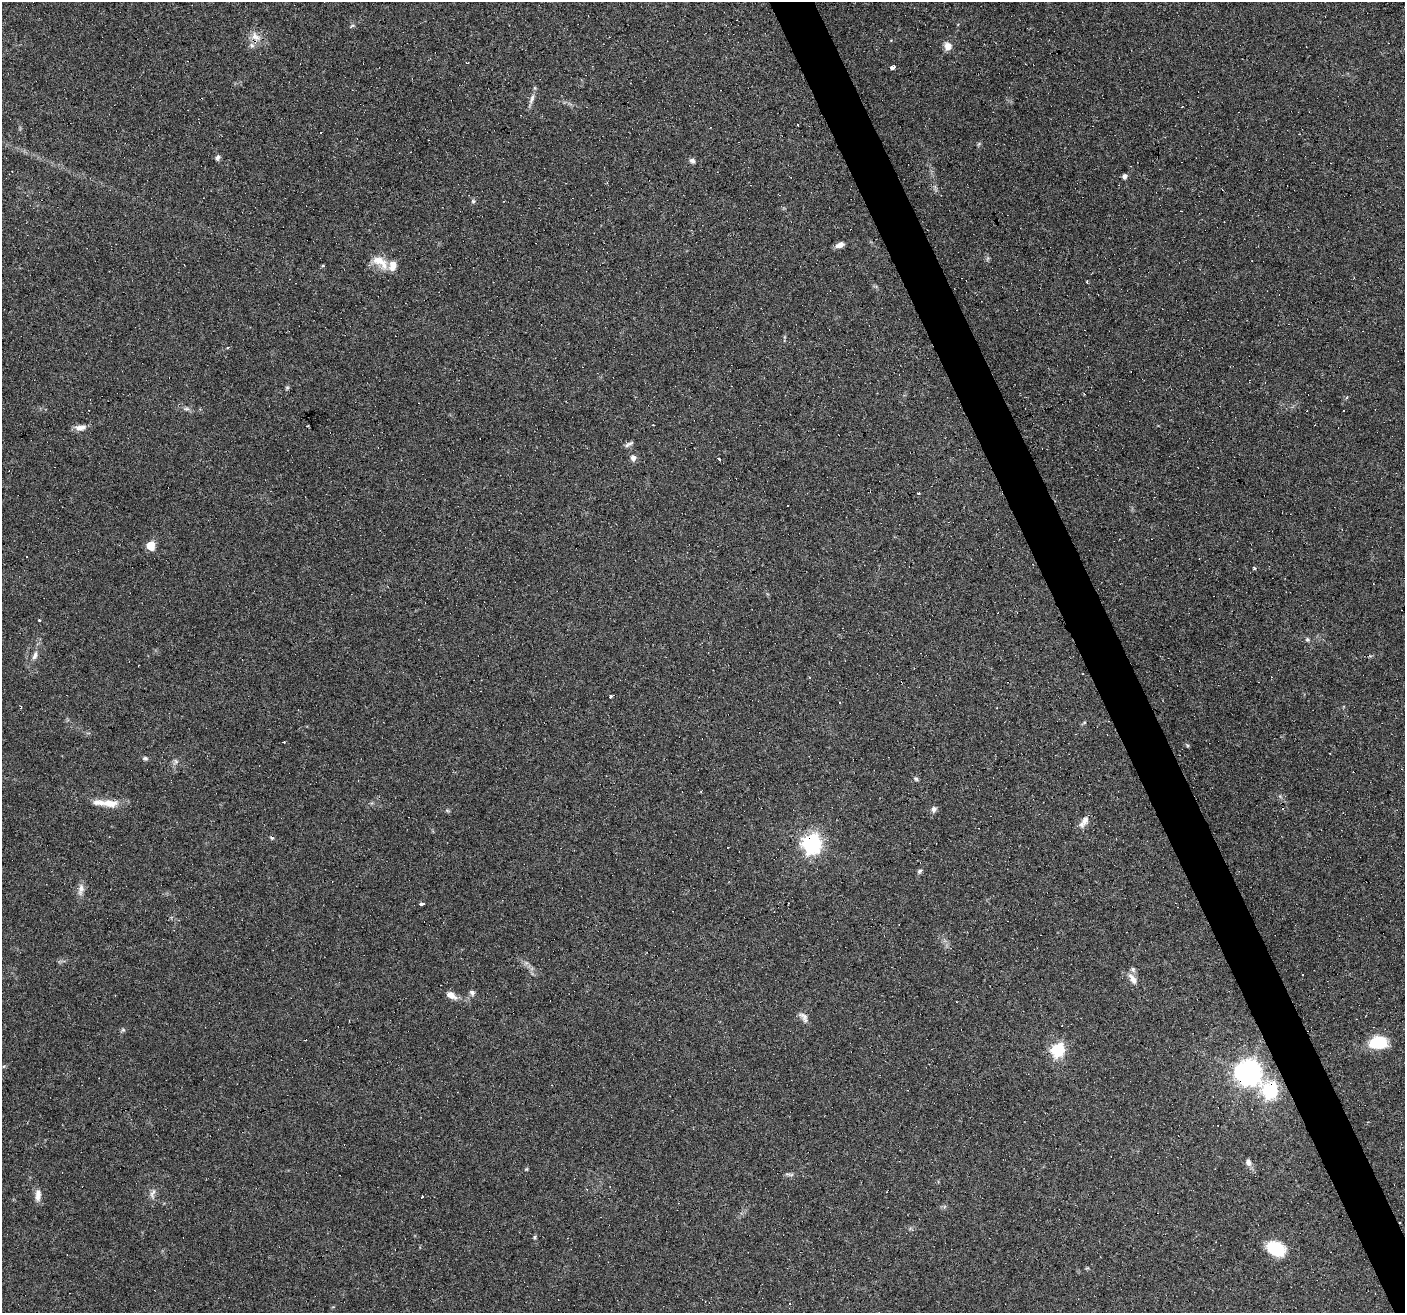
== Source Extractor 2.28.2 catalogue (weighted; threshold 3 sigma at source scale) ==
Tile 6 of 4 x 4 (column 2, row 2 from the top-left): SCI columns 1404-2806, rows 2706-4016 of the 5611 x 5467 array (HDU 1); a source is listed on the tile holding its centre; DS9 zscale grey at full resolution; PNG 1407 x 1315 px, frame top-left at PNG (2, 2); no overlay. Shown black and unused: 3% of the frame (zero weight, under 4 of 8 exposures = <1% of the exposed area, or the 3 px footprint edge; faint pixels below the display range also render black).
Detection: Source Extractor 2.28.2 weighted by HDU 2 'WHT'; one run over the whole footprint, this tile lists its part. Background 0.0498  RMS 0.0024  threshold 0.00977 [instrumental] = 3 sigma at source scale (4.09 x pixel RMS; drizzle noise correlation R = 1.36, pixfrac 0.8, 0.0396/0.0396 arcsec/px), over >= 5 px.
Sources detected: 79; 20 cosmic-ray / hot-pixel residue — not listed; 5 inside a brighter listed object's ellipse — not listed separately; the other 54 listed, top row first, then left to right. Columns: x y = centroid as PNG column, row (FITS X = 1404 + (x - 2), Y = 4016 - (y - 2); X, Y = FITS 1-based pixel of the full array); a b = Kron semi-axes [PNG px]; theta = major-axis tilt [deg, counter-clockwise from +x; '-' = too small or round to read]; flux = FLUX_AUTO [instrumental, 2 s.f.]
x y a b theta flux
350 27 4 3 - 0.64
256 37 16 10 -42 2.2
948 46 9 8 - 1.7
892 67 5 3 - 7.8
532 99 17 6 71 1.1
979 144 6 4 45 0.31
218 157 8 5 67 0.61
692 161 8 6 -41 0.68
1125 176 5 4 - 0.88
473 201 6 5 - 0.41
840 245 9 6 24 1.4
378 260 19 10 -10 3
323 266 5 3 - 0.28
228 348 3 3 - 0.37
287 388 6 5 - 0.32
80 427 15 7 11 1.4
628 444 13 5 31 0.69
633 458 8 7 - 0.96
719 459 3 3 - 1.8
918 493 3 3 - 1.2
150 546 5 5 - 8
1254 568 4 3 - 0.26
1307 639 6 6 - 0.43
35 656 12 6 71 1
839 702 3 3 - 1.7
1084 723 6 4 20 0.26
145 758 7 5 -23 0.45
176 761 8 6 -87 0.65
916 779 6 5 - 0.42
110 803 23 11 -5 3.2
934 809 7 6 - 0.81
447 810 6 4 -20 0.29
1084 821 18 8 58 1.6
812 843 7 7 - 97
919 871 7 5 81 0.45
81 889 17 8 82 1.5
422 904 3 3 - 8.5
1133 979 16 7 -56 1.6
472 993 8 7 - 0.69
451 995 14 7 -31 1.8
804 1017 16 7 -51 1.1
123 1030 6 5 - 0.38
1378 1042 19 13 4 8.2
1057 1050 6 6 - 33
1248 1073 9 8 - 230
1269 1091 7 7 - 51
1248 1162 10 8 -67 1
526 1169 6 3 17 0.23
790 1174 14 3 -6 0.53
152 1193 17 6 73 1.1
38 1195 16 7 88 1.6
423 1196 3 3 - 5.9
535 1237 5 4 - 0.35
1276 1249 20 13 -28 8.4
Overlapping masked pixels (flux is a lower limit): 4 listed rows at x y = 256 37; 812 843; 1248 1073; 1269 1091